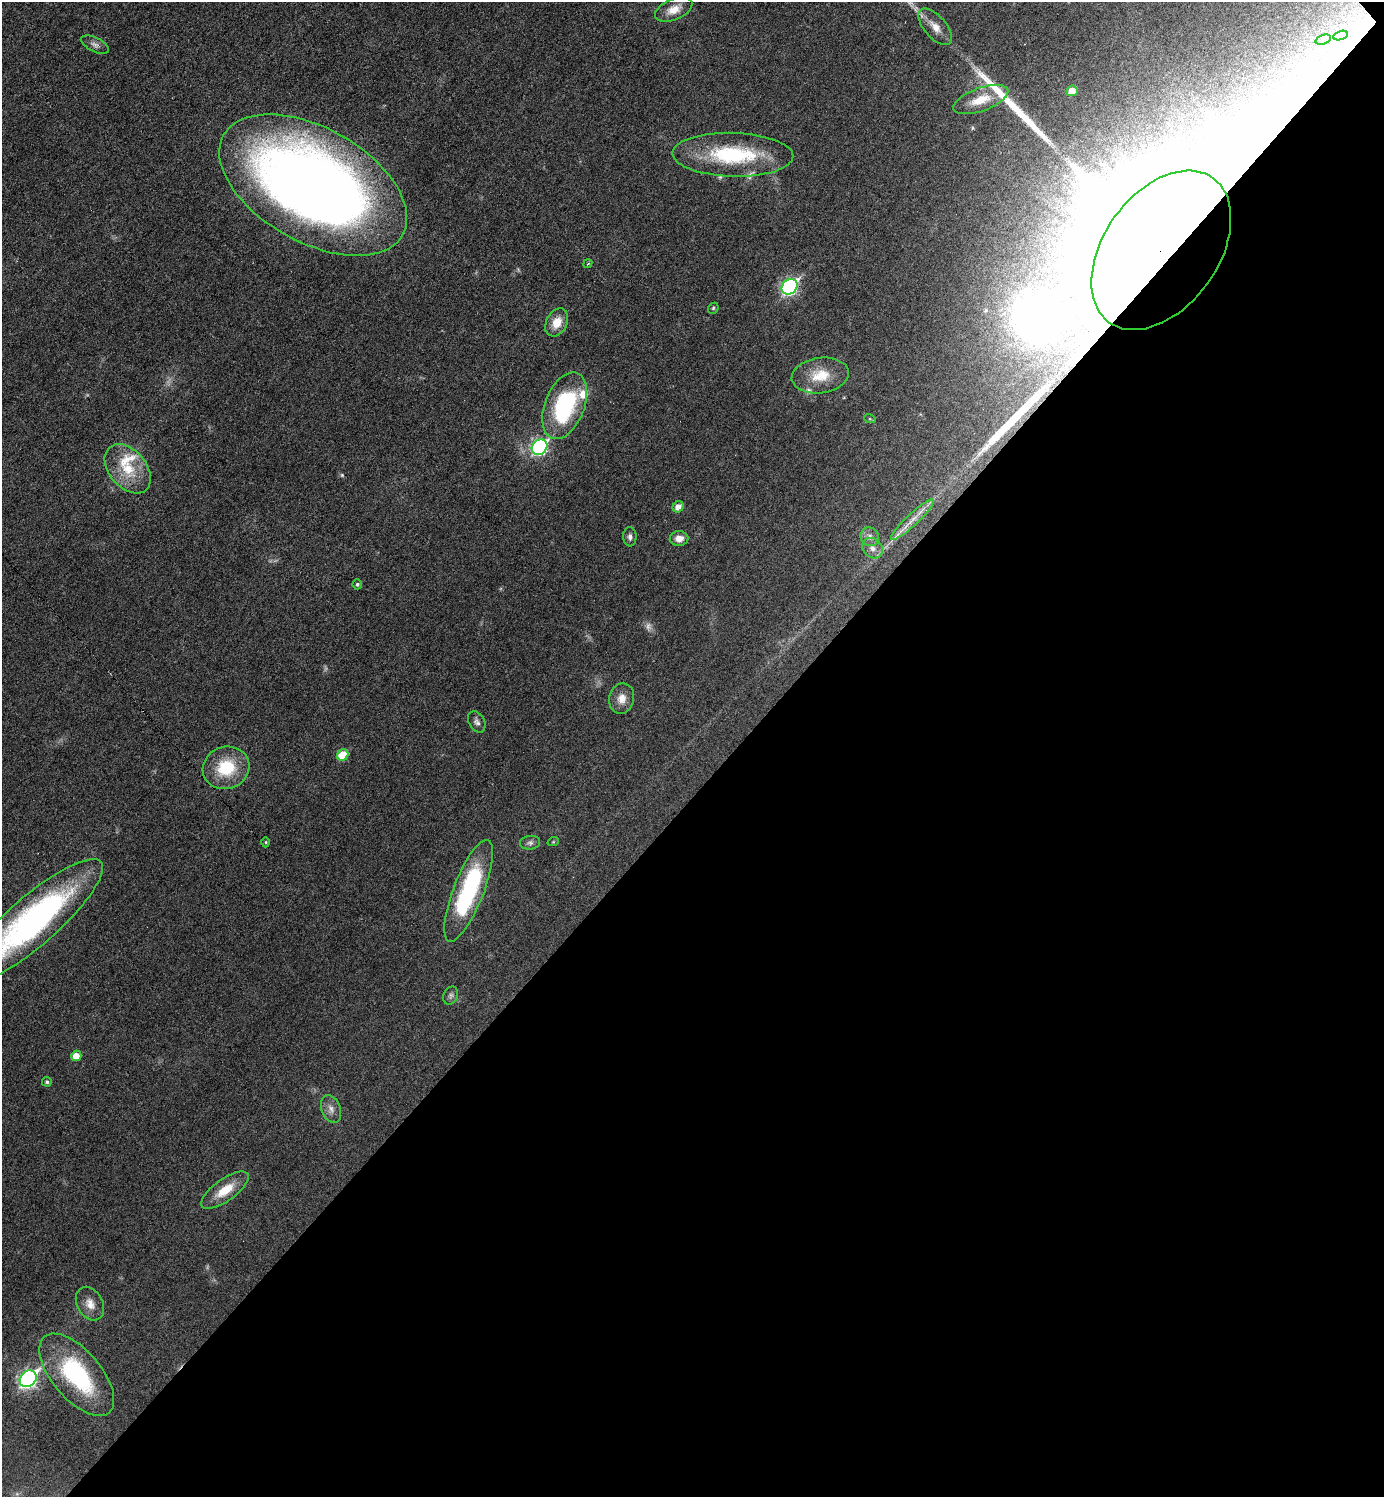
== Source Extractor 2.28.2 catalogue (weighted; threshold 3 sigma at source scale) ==
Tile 12 of 4 x 4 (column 4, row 3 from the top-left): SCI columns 4301-5682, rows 1497-2991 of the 5981 x 5981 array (HDU 1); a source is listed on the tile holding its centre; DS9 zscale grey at full resolution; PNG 1386 x 1499 px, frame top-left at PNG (2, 2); each listed source drawn as its Kron ellipse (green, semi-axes under 4 px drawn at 4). Shown black and unused: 47% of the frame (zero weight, under 3 of 6 exposures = <1% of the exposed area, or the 3 px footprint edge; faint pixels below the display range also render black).
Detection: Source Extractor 2.28.2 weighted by HDU 2 'WHT'; one run over the whole footprint, this tile lists its part. Background 0.0173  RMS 0.0035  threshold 0.0144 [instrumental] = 3 sigma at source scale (4.09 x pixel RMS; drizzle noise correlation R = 1.36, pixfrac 0.8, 0.05/0.05 arcsec/px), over >= 5 px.
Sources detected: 54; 3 too faint to see at this stretch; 1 inside a brighter object's white glare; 2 long thin detections or spike segments (spike, bleed or trail) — neither listed nor drawn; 5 inside a brighter listed object's ellipse — not listed separately; the other 43 listed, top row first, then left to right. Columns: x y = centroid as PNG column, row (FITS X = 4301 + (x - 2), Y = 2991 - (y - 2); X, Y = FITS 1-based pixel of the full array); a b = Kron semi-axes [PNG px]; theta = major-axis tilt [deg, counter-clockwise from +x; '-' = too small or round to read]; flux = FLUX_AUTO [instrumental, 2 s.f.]
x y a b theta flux
674 9 19 10 23 4.1
935 27 22 11 -49 3.9
1340 35 8 4 18 1
1323 40 8 4 18 1.1
95 45 15 7 -26 1.5
1072 91 5 5 - 3.9
981 100 29 11 20 7
733 155 60 22 -1 30
313 185 103 57 -29 410
1161 250 89 57 54 12000
588 264 5 3 - 0.51
790 287 9 7 44 72
713 308 6 4 48 0.44
557 322 15 10 62 5
820 375 29 17 8 9.1
565 406 35 19 69 37
870 419 6 4 -18 0.4
540 447 8 7 - 65
128 469 28 18 -50 11
678 507 6 5 - 2.7
912 520 28 6 43 3.9
630 537 10 6 -87 1.2
870 537 9 9 - 1.8
679 538 9 7 4 2.5
872 548 11 9 -44 2.3
357 584 5 4 - 0.55
622 699 15 12 78 3.4
477 722 11 7 -61 1.3
343 755 6 5 - 8.5
226 768 23 21 18 14
266 842 5 3 - 0.31
553 842 6 3 18 0.32
530 843 10 7 7 1.1
469 891 54 15 69 39
33 921 90 24 41 100
451 996 9 7 66 0.97
76 1056 5 5 - 4
47 1082 5 4 - 0.68
331 1109 15 9 -69 2.3
225 1190 28 11 35 7.2
90 1304 18 13 -60 3.6
77 1375 50 24 -50 36
28 1379 9 7 45 97
Overlapping masked pixels (flux is a lower limit): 1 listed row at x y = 1161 250
Isophote crosses this tile's border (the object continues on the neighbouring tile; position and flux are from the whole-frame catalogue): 1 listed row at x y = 33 921